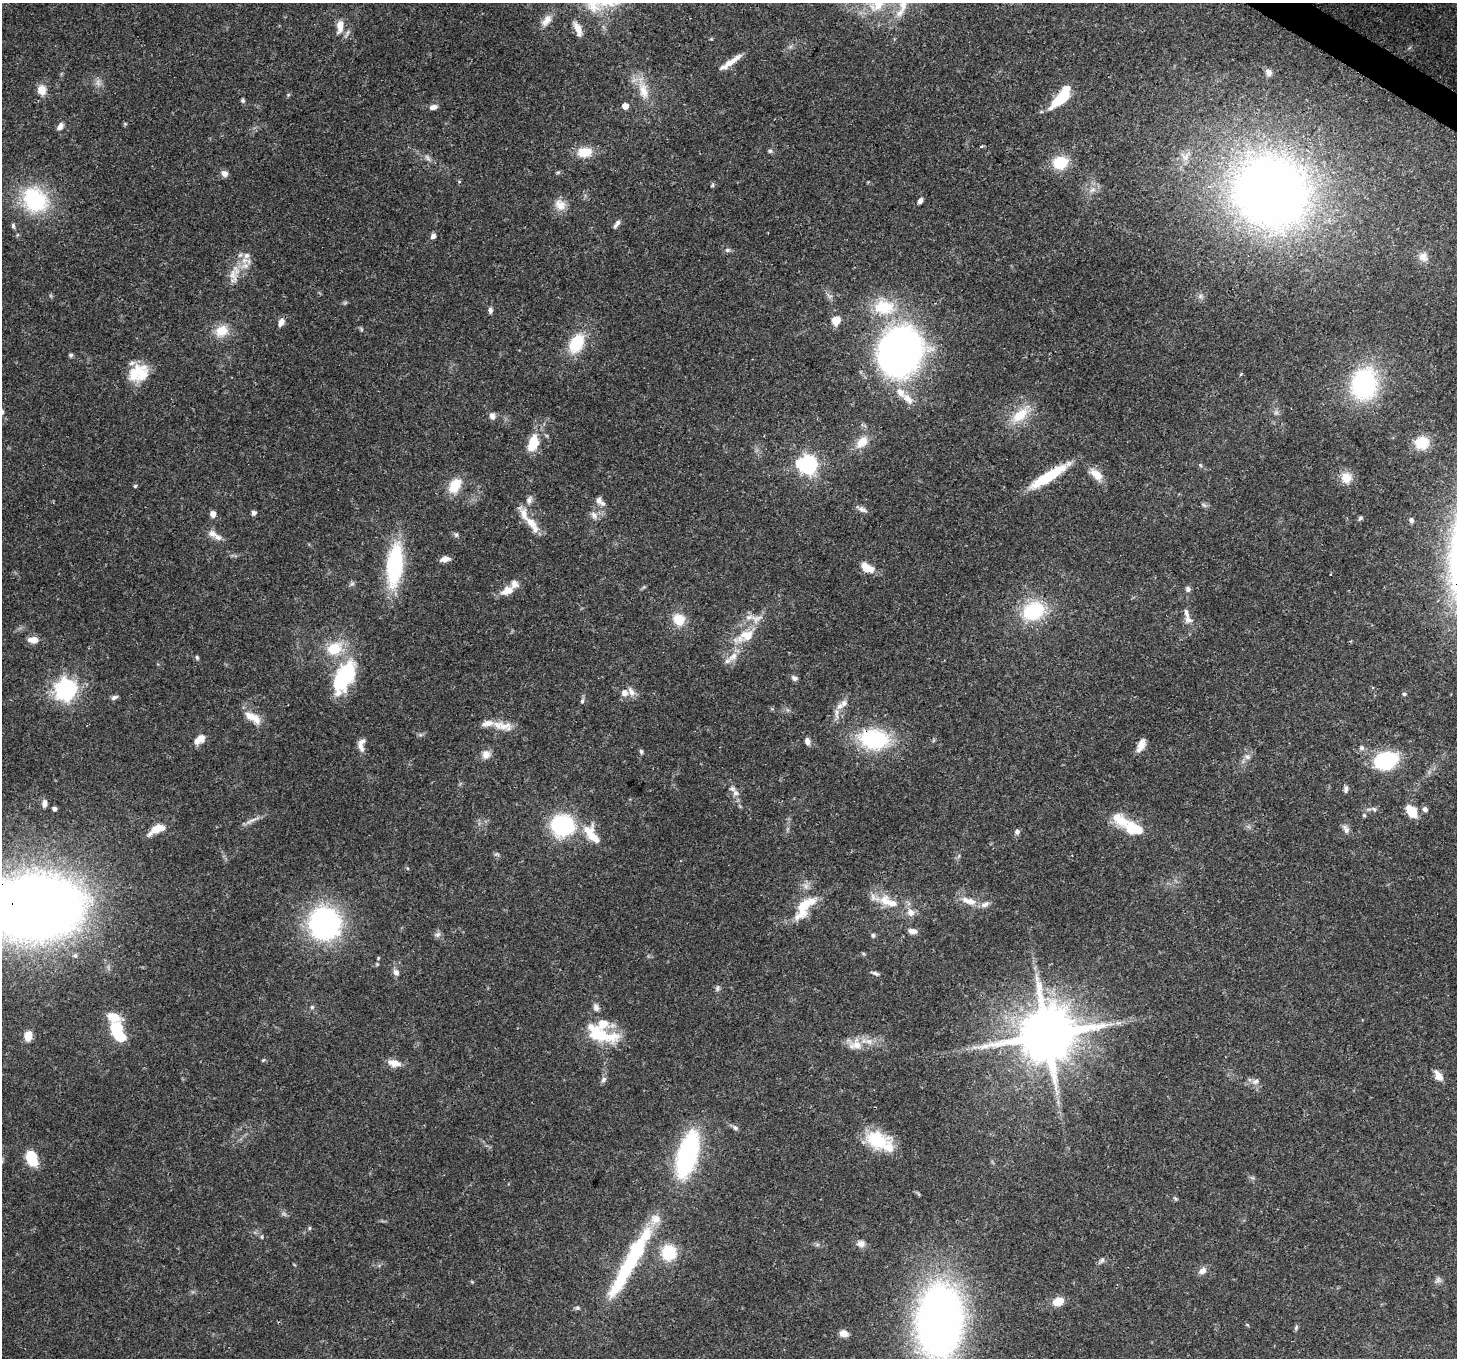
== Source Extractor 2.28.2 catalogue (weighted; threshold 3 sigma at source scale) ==
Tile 10 of 4 x 4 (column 2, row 3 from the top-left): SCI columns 1537-2991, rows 1714-3069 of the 5972 x 6065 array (HDU 1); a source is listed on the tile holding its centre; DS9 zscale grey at full resolution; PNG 1459 x 1360 px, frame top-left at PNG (2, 3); no overlay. Shown black and unused: <1% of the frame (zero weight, under 3 of 4 exposures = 8% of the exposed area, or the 3 px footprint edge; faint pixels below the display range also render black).
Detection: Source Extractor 2.28.2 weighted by HDU 2 'WHT'; one run over the whole footprint, this tile lists its part. Background 0.0538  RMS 0.0028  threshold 0.0127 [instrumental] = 3 sigma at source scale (4.5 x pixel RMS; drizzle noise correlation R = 1.50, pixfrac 1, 0.0396/0.0396 arcsec/px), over >= 5 px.
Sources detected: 205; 2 too faint to see at this stretch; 4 inside a brighter object's white glare — not listed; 23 inside a brighter listed object's ellipse — not listed separately; the other 176 listed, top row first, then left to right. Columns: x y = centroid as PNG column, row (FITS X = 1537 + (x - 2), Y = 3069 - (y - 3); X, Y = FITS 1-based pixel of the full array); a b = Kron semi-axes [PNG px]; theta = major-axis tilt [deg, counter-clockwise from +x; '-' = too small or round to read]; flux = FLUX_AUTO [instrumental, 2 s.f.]
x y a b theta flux
903 4 21 12 86 5.6
546 20 18 9 50 2.6
340 27 21 9 84 3.2
577 28 18 7 -62 2.7
730 62 32 6 35 3.5
1268 72 9 7 -60 1.4
98 82 11 8 84 1.5
42 90 13 10 -78 3.2
643 91 27 13 -72 5.9
288 95 6 4 1 0.34
1061 99 23 8 36 12
243 101 5 5 - 0.53
625 106 5 5 - 2.6
433 107 10 6 12 1.5
60 126 11 7 52 1.4
981 146 4 3 - 0.74
770 151 6 5 - 0.57
584 152 19 13 5 5.7
1185 157 15 10 -33 2.4
1060 162 16 14 11 8.3
224 173 9 7 -44 1.4
712 185 6 4 48 0.39
1092 190 10 8 50 1.7
1271 192 55 53 -36 300
35 200 38 32 -43 23
920 201 7 5 60 1.1
560 205 17 14 -50 3.4
617 224 12 5 54 1
13 226 5 4 - 0.77
433 236 7 6 - 1.1
727 250 7 5 0 0.73
246 255 9 8 - 1.8
1423 257 13 11 -43 2.4
245 266 14 9 16 3
233 275 21 11 -78 3.7
1200 296 7 6 - 0.85
345 303 7 4 19 0.44
884 307 31 22 -3 14
490 310 7 6 - 0.89
836 321 7 6 - 5.6
281 322 10 7 67 1.6
361 329 6 4 -72 0.38
222 331 19 15 29 5.2
576 343 24 15 61 12
900 352 36 31 62 160
71 355 6 4 -12 0.52
139 373 24 19 29 8.9
1364 384 36 28 81 35
908 399 20 10 -49 3.4
1276 412 6 6 - 0.75
1020 415 30 13 42 7.9
492 416 7 6 - 1.5
862 442 20 12 49 4.3
533 443 18 10 76 7.7
1422 443 15 14 - 6.3
808 465 8 7 - 86
1200 465 6 4 -48 0.4
1096 475 19 10 -45 3.7
1048 477 48 9 32 14
1346 477 14 14 - 3.8
135 486 5 5 - 0.35
455 486 19 13 58 6.2
529 500 13 8 70 1.5
599 500 11 7 89 1.3
1204 505 9 4 -36 0.6
862 509 14 6 -24 1.3
254 513 5 5 - 1
213 514 6 5 - 2.1
594 515 13 8 -62 1.7
1360 518 7 4 39 0.55
1411 520 6 5 - 0.87
531 522 20 10 -43 4.4
213 533 12 10 -14 1.9
456 535 7 5 63 0.56
445 559 10 6 10 1.9
395 565 43 15 84 31
867 567 18 10 -29 3.7
1331 574 3 2 - 0.18
352 584 7 6 - 0.66
1188 589 8 7 - 0.88
507 591 19 10 26 3.4
1033 611 26 20 22 19
749 617 11 7 26 1.6
1188 619 12 9 -22 1.6
679 620 11 10 - 7
745 636 33 14 24 7.7
33 640 11 7 -4 2.9
334 649 19 15 26 9.2
733 656 17 9 42 3.2
197 657 6 4 -72 0.48
344 677 34 16 62 28
794 678 7 6 - 1.1
66 689 8 8 - 160
624 693 11 10 - 1.9
1404 694 6 4 0 0.5
114 697 9 5 22 0.88
582 701 7 5 80 0.68
844 703 11 9 53 1.6
836 713 16 6 -84 1.7
253 717 26 10 -32 4.4
504 726 23 12 -9 4.2
420 735 7 4 18 0.53
201 738 12 11 - 2.4
874 739 33 22 -8 26
807 741 9 6 -80 1.3
361 745 19 8 82 2.2
1141 746 15 8 57 2.6
1362 748 6 6 - 0.82
641 752 6 4 -88 0.58
486 754 12 11 - 2.2
1247 757 10 8 -17 1.4
1386 760 20 14 19 28
1346 789 9 5 77 0.89
736 793 11 9 -27 1.7
45 804 10 6 86 1.3
54 809 5 4 - 0.95
1374 809 8 6 -32 0.9
1425 809 8 6 -33 0.92
1412 811 13 9 -51 6.2
1364 815 5 4 - 0.4
1120 820 33 16 -29 7.8
251 821 24 5 26 1.7
562 825 26 23 2 25
157 829 19 8 27 5.3
1346 829 14 7 -60 1.3
1017 832 6 6 - 0.98
592 836 26 14 -72 6.1
497 854 8 4 -18 0.53
407 868 5 3 - 0.29
969 901 20 8 -18 3.9
891 903 19 10 -12 4.4
804 905 33 13 68 10
35 907 76 50 3 410
911 912 11 9 -57 2.2
324 923 24 23 - 73
912 931 10 6 -10 1.6
437 934 9 7 26 0.95
873 935 6 5 - 0.61
378 958 4 4 - 0.28
396 972 9 7 -60 1.3
875 973 11 5 -22 0.76
717 988 8 5 88 0.71
312 1007 5 5 - 0.53
596 1007 11 7 -71 1.3
114 1017 21 13 -42 6
1118 1023 11 5 0 1.1
116 1030 8 7 - 16
600 1034 45 19 -19 14
1047 1035 18 16 40 2000
28 1036 9 7 80 4.4
857 1045 19 15 -40 4.3
263 1060 6 4 45 0.37
394 1063 14 8 -12 3.4
1438 1076 13 7 -58 2.5
604 1079 9 7 47 0.9
1255 1081 11 7 19 1.3
735 1128 8 6 -31 0.88
877 1140 28 21 -16 13
687 1154 32 13 74 69
32 1158 14 9 -70 10
1176 1199 7 4 -31 0.42
309 1228 6 4 89 0.36
262 1237 6 4 -89 0.35
861 1244 11 9 11 1.6
669 1252 18 16 83 10
1102 1260 12 5 48 0.86
630 1262 91 13 61 38
1202 1271 11 9 36 1.7
1438 1280 9 8 - 0.95
472 1282 6 3 -19 0.29
1058 1301 12 8 23 4.2
577 1308 7 5 -20 0.53
940 1321 60 37 88 200
1247 1325 6 3 -20 0.29
1296 1328 8 5 73 0.54
844 1333 9 7 -16 2.3
Overlapping masked pixels (flux is a lower limit): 7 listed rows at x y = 233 275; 900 352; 1048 477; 874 739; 35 907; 1047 1035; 630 1262
Isophote crosses this tile's border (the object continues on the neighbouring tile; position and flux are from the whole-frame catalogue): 3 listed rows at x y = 903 4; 35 907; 940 1321